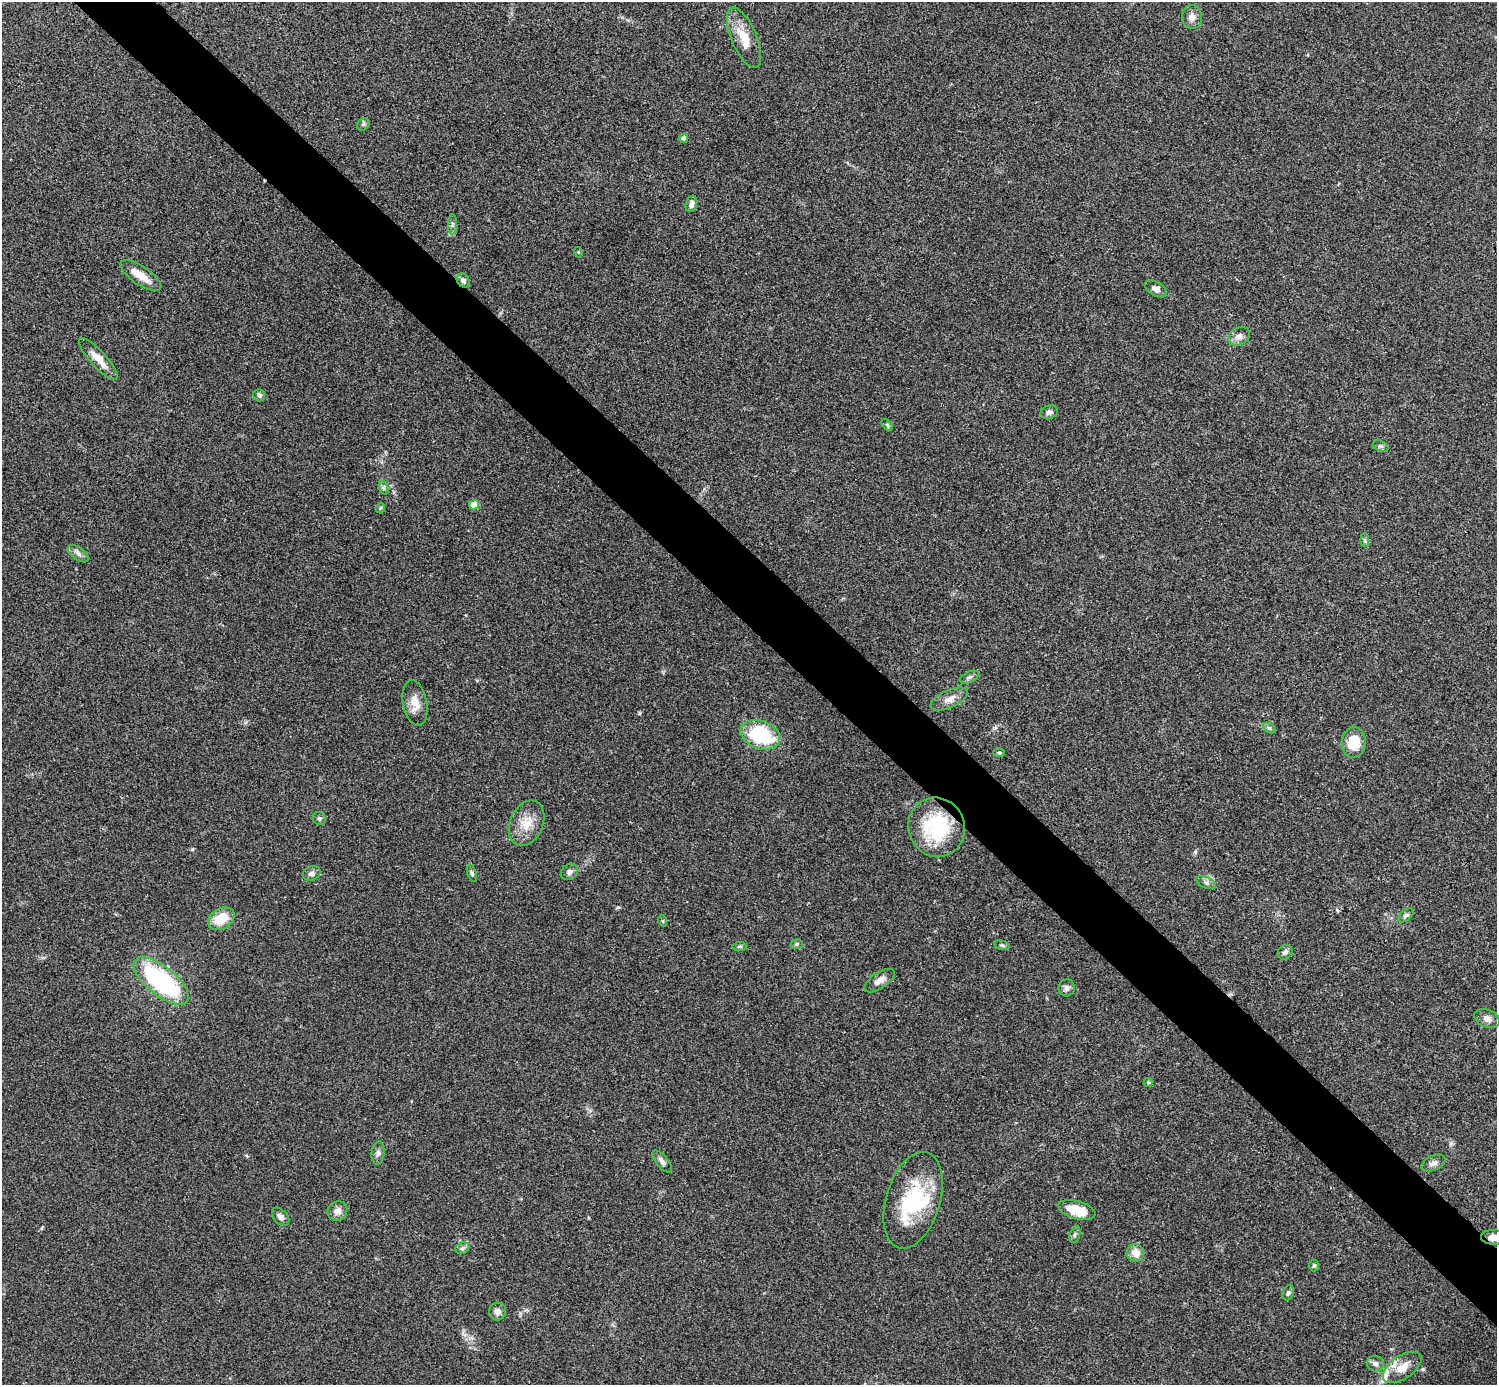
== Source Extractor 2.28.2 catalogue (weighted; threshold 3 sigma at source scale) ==
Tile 6 of 4 x 4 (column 2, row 2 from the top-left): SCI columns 1498-2992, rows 2922-4304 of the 5985 x 5985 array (HDU 1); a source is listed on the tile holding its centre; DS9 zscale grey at full resolution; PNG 1499 x 1387 px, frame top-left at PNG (2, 2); each listed source drawn as its Kron ellipse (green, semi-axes under 4 px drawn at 4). Shown black and unused: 5% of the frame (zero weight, under 3 of 4 exposures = <1% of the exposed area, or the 3 px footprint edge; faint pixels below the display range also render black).
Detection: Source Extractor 2.28.2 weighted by HDU 2 'WHT'; one run over the whole footprint, this tile lists its part. Background 0.0709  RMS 0.0053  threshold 0.0239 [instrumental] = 3 sigma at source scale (4.5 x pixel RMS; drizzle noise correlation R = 1.50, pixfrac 1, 0.05/0.05 arcsec/px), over >= 5 px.
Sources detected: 68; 1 inside a brighter object's white glare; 1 cosmic-ray / hot-pixel residue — neither listed nor drawn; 3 inside a brighter listed object's ellipse — not listed separately; the other 63 listed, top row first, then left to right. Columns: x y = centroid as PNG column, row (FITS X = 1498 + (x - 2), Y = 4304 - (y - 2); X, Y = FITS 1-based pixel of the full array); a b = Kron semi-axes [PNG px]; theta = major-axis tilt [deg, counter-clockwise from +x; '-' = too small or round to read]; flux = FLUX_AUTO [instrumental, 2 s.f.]
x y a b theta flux
1192 17 12 10 -86 3.5
744 38 32 12 -67 11
363 124 7 5 46 1.1
684 138 4 4 - 3.6
691 204 8 5 74 2.7
452 225 10 4 89 1.5
578 252 5 3 - 0.43
141 276 24 9 -34 7.8
463 280 7 6 - 2.3
1156 289 12 7 -27 2.9
1239 336 11 8 29 3.3
98 359 27 8 -47 7.4
259 395 6 5 - 1.4
1049 412 9 6 20 1.7
887 425 7 4 -46 0.84
1381 446 8 5 -23 1.1
384 488 7 4 -71 1
474 505 5 5 - 11
380 508 5 4 - 0.62
1365 540 7 4 -88 0.91
78 554 12 6 -37 2.3
969 677 10 5 24 1.6
949 699 20 8 24 4.9
415 703 23 12 -78 6.9
1269 728 7 4 -32 0.91
760 735 20 14 -20 37
1354 742 15 12 86 13
999 753 6 4 -1 0.57
319 818 7 6 - 1.2
526 823 24 16 66 10
937 827 30 28 -63 39
569 872 9 7 37 2.2
311 873 9 7 25 2.3
472 873 9 4 -72 1
1206 883 10 5 -27 1.6
1406 915 9 5 41 1.3
221 919 14 10 32 13
663 921 6 3 -71 0.59
797 944 6 5 - 0.91
1002 945 8 4 -14 1
740 946 7 4 6 0.83
1285 952 8 6 45 1.7
161 981 33 14 -38 65
879 981 17 8 34 3.6
1067 988 8 8 - 2
1487 1019 13 8 -23 2.9
1148 1082 4 4 - 0.55
378 1153 12 6 84 2
662 1162 13 6 -52 2.5
1433 1163 13 7 23 2.5
913 1200 50 27 73 41
1077 1210 19 8 -15 13
337 1211 10 9 - 3.6
281 1217 11 6 -48 2.2
1075 1234 8 5 72 1.2
1493 1237 12 7 -3 4.7
462 1248 7 5 21 1.3
1136 1253 9 8 - 5.9
1314 1265 6 5 - 0.84
1288 1293 8 5 69 1.1
497 1312 9 8 - 2.8
1375 1364 8 7 - 2
1402 1367 22 11 34 8.3
Overlapping masked pixels (flux is a lower limit): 3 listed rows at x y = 463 280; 937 827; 1493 1237
Isophote crosses this tile's border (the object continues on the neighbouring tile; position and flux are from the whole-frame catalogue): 1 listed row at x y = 1493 1237